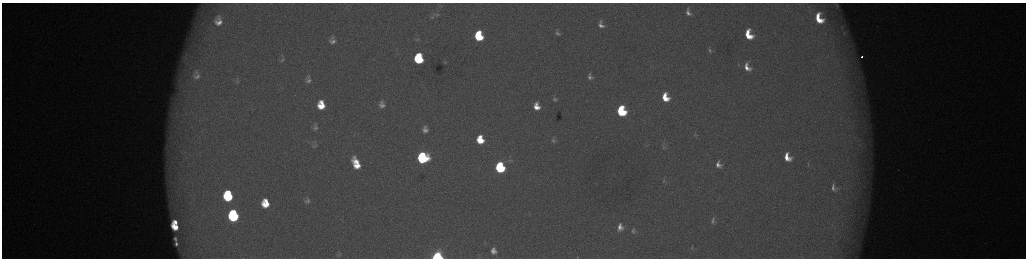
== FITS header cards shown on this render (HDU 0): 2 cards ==
NAXIS1  =                 2048 /fastest changing axis
NAXIS2  =                  512 /next to fastest changing axis

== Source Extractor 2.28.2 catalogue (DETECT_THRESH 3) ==
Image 2048 x 512 px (HDU 0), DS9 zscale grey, zoomed out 1/2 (1 PNG px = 2 x 2 image px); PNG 1028 x 260 px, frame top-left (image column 1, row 511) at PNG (2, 3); no overlay
Background 177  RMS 2.1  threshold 6.22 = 3 sigma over >= 5 px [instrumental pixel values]
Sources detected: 69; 3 cannot appear on this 1/2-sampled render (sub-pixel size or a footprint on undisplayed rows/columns) and are not listed; the other 66 listed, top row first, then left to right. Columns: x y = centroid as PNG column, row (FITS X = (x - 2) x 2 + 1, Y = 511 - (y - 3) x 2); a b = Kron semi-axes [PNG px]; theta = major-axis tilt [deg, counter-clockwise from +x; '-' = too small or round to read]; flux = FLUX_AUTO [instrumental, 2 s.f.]
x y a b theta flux
837 5 11 6 -71 1800
688 12 7 4 -61 1800
437 15 9 4 -7 1100
432 17 5 4 - 690
819 18 11 7 -65 12000
218 21 8 6 85 3800
601 25 11 7 -66 3300
842 28 3 2 - 320
558 33 6 4 -34 1000
844 33 5 3 - 620
479 34 6 4 -84 6700
749 35 9 6 -69 11000
479 37 7 6 - 18000
332 38 6 4 -48 710
417 40 6 4 14 610
333 41 6 4 7 1500
710 50 7 4 -52 870
862 57 2 1 - 3900
186 58 11 6 -44 2800
419 59 8 6 -83 35000
282 60 8 4 40 830
445 62 3 2 - 270
738 65 4 4 - 490
747 67 11 8 -65 4800
197 76 12 10 41 3500
590 77 5 4 - 1400
308 81 7 5 12 1400
238 82 7 4 48 630
665 97 9 6 -68 9800
555 99 5 3 - 750
321 105 8 6 -89 10000
382 105 8 6 -88 2400
536 106 7 5 -75 5100
621 111 8 6 -72 39000
315 124 6 4 -49 620
315 128 7 5 3 1100
425 129 9 7 -83 3000
695 135 4 3 - 480
480 140 8 6 -77 12000
553 141 6 5 - 950
315 146 8 4 36 870
663 146 9 5 87 1300
787 157 8 6 -61 6500
422 158 8 8 - 59000
356 163 13 7 -67 11000
718 165 9 7 -57 3200
808 165 5 3 - 460
500 167 7 6 - 50000
664 181 7 5 -56 1300
833 187 7 3 -84 1500
228 196 9 7 -84 35000
307 200 5 4 - 1300
265 203 8 6 -84 10000
233 215 8 7 - 60000
713 221 10 6 -88 1900
175 222 4 3 - 2900
175 227 7 5 -45 8100
620 227 6 5 - 3000
633 231 7 5 88 1100
175 239 4 2 - 820
176 244 4 3 - 1100
692 247 6 3 70 500
493 251 8 7 - 3100
340 254 11 4 37 850
437 256 6 5 - 67000
577 258 3 2 - 200
At the frame edge (FLAGS 8, measured only in part): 2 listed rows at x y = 437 256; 577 258
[3 sub-pixel or undisplayed-footprint detections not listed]